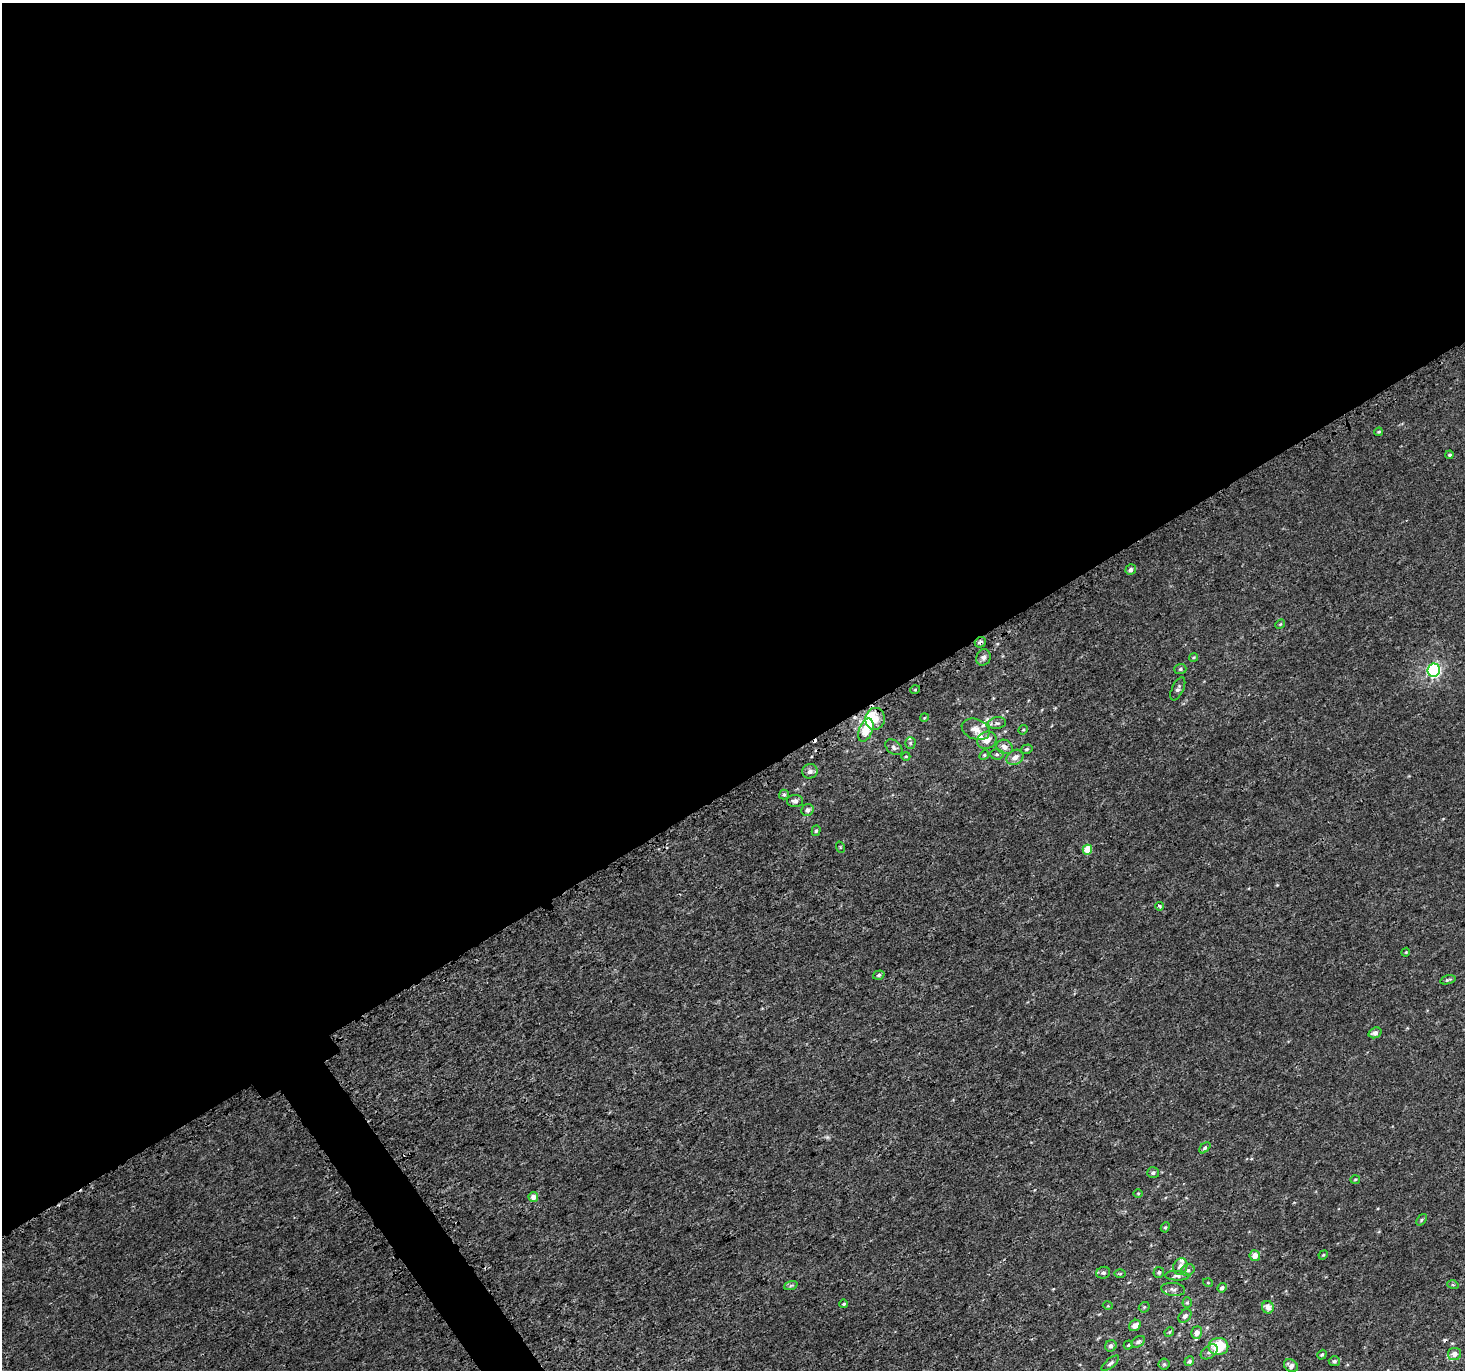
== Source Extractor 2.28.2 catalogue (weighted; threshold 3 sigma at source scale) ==
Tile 2 of 4 x 4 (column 2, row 1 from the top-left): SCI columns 1619-3081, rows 4344-5711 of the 6079 x 5979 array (HDU 1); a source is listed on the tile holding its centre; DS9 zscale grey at full resolution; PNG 1467 x 1372 px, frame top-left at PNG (2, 3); each listed source drawn as its Kron ellipse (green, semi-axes under 4 px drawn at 4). Shown black and unused: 59% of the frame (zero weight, under 3 of 4 exposures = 5% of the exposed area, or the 3 px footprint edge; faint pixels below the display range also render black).
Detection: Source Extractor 2.28.2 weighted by HDU 2 'WHT'; one run over the whole footprint, this tile lists its part. Background 3.67e-04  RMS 0.0013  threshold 0.00591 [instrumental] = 3 sigma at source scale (4.5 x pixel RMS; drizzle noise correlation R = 1.50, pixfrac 1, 0.0396/0.0396 arcsec/px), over >= 5 px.
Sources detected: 87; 1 inside a brighter object's white glare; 2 cosmic-ray / hot-pixel residue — neither listed nor drawn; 5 inside a brighter listed object's ellipse — not listed separately; the other 79 listed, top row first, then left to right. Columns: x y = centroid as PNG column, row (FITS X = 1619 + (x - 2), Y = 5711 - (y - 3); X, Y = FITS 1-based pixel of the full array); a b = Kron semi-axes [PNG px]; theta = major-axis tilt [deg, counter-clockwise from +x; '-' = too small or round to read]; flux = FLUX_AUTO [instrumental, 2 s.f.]
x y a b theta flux
1379 432 4 3 - 0.14
1450 455 4 4 - 0.22
1131 570 5 5 - 0.43
1280 624 5 4 - 0.15
980 642 6 5 - 0.45
983 657 8 7 - 0.44
1194 657 4 3 - 0.12
1180 669 6 5 - 0.24
1434 670 7 6 - 23
1178 689 12 6 65 0.4
915 690 5 3 - 0.1
924 718 4 3 - 0.11
875 719 11 10 - 1.3
997 723 9 6 7 0.38
976 729 14 10 -22 1.1
866 730 12 6 68 2.7
1023 730 5 4 - 0.15
987 740 10 8 21 1.3
910 743 5 5 - 0.22
894 747 10 6 -38 0.36
1005 747 8 7 - 0.73
1027 749 6 4 17 0.2
997 754 7 5 -3 0.27
984 755 5 4 - 0.17
906 756 4 3 - 0.11
1015 757 9 7 33 0.85
810 771 7 7 - 0.5
784 795 5 5 - 0.23
795 801 8 6 -1 0.42
807 810 6 5 - 0.45
816 831 5 4 - 0.21
840 847 6 3 -72 0.12
1087 850 5 4 - 2.8
1159 906 4 4 - 0.26
1406 952 4 3 - 0.11
879 975 6 4 19 0.24
1448 980 8 4 14 0.22
1375 1033 6 5 - 0.55
1205 1148 7 4 45 0.23
1153 1173 6 5 - 0.34
1355 1179 5 3 - 0.13
1138 1193 5 3 - 0.11
533 1197 5 5 - 1
1421 1220 6 4 50 0.2
1165 1227 5 4 - 0.17
1323 1255 5 4 - 0.13
1255 1256 5 5 - 1.2
1180 1266 8 6 66 0.73
1188 1270 7 5 26 0.28
1159 1272 5 5 - 0.23
1103 1273 7 5 21 0.31
1120 1274 6 4 1 0.16
1177 1276 12 4 -2 0.39
1208 1283 5 3 - 0.099
791 1285 7 4 20 0.23
1453 1285 5 3 - 0.16
1222 1288 5 4 - 0.36
1173 1289 12 6 -7 0.47
1187 1303 5 4 - 0.16
844 1304 4 3 - 0.15
1108 1306 5 3 - 0.12
1144 1307 6 4 43 0.17
1268 1307 6 6 - 0.78
1185 1316 8 5 45 0.4
1135 1325 6 5 - 0.76
1169 1332 5 4 - 0.15
1197 1333 6 5 - 0.87
1138 1342 7 5 32 0.35
1128 1345 5 3 - 0.14
1111 1346 6 5 - 0.41
1218 1346 10 8 1 4.3
1209 1352 9 6 36 0.47
1454 1354 6 6 - 0.91
1322 1355 5 4 - 0.19
1189 1361 5 4 - 0.28
1334 1361 5 5 - 0.26
1110 1363 10 4 40 0.31
1164 1364 5 5 - 0.22
1291 1366 7 6 - 0.71
Overlapping masked pixels (flux is a lower limit): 1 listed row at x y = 980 642